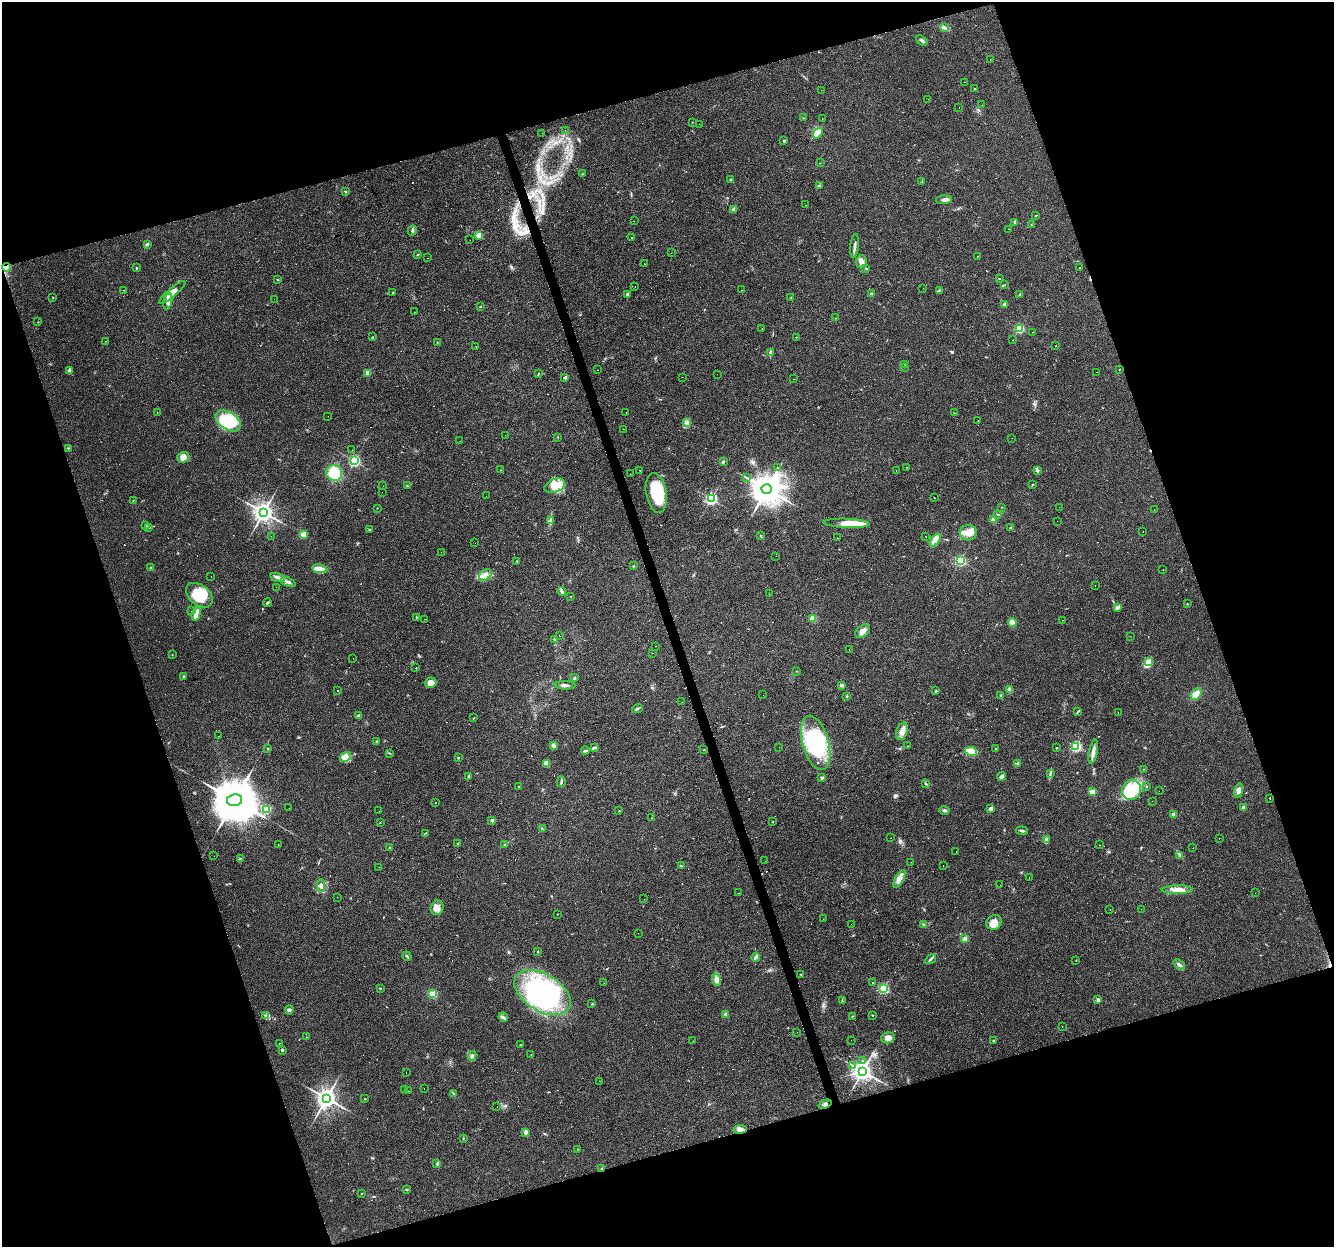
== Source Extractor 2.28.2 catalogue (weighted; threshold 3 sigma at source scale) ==
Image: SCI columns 1-5326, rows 57-5035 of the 5326 x 5145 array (HDU 1 of 3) = the unmasked area's bounding box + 8 px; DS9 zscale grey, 4 x 4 block average (1 PNG px = mean of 4 x 4 image px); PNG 1336 x 1249 px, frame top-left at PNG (2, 2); each listed source drawn as its Kron ellipse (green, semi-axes under 4 px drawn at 4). Shown black and unused: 37% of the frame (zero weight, under 3 of 4 exposures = <1% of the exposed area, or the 3 px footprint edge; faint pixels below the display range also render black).
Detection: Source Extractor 2.28.2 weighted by HDU 2 'WHT'. Background 0.0435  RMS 0.0038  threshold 0.0171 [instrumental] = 3 sigma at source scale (4.5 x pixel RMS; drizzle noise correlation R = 1.50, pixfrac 1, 0.0396/0.0396 arcsec/px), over >= 5 px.
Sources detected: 475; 2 too faint to see at this stretch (4 x 4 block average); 2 inside a brighter object's white glare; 97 cosmic-ray / hot-pixel residue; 1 long thin detection or spike segment (spike, bleed or trail) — neither listed nor drawn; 3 coinciding with a brighter row at this scale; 14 inside a brighter listed object's ellipse — not listed separately; the other 356 listed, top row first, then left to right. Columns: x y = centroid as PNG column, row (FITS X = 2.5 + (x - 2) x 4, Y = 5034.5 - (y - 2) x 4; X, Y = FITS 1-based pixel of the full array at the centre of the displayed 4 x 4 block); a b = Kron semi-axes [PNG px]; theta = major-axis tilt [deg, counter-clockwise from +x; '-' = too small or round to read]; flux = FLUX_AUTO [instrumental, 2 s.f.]
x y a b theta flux
945 28 2 2 - 1
922 40 6 2 -35 4.7
990 59 2 2 - 0.43
964 82 2 2 - 0.5
974 89 2 2 - 1.7
821 90 2 2 - 0.49
928 99 2 2 - 0.39
982 105 2 2 - 0.96
959 107 2 2 - 2.4
803 118 2 2 - 1
822 119 2 2 - 2.3
692 122 2 2 - 0.62
699 124 2 2 - 0.62
565 130 2 2 - 0.43
542 133 2 2 - 0.44
818 133 6 3 51 7.6
784 141 2 2 - 6.5
820 163 2 2 - 0.61
582 174 2 2 - 1.3
731 180 4 2 - 2.8
922 182 2 2 - 8.2
819 185 3 2 - 2.4
345 192 3 2 - 1.8
944 200 8 4 4 7.2
805 205 2 2 - 1.5
734 209 2 2 - 35
1035 216 2 2 - 1.1
634 221 2 2 - 0.62
1015 222 3 3 - 2.6
1031 224 2 2 - 0.76
1008 229 2 2 - 6.3
412 230 5 2 - 3.3
479 235 2 2 - 56
631 237 2 2 - 1.3
470 240 2 2 - 0.39
147 244 3 2 - 2.5
855 246 12 2 84 8.5
671 253 2 2 - 1.2
417 255 3 2 - 1.5
977 256 2 2 - 4.2
427 258 2 2 - 0.73
861 261 6 5 - 10
644 264 2 2 - 9.1
6 267 4 2 - 4.1
136 268 2 2 - 4.2
866 268 4 2 - 1.7
1079 268 2 2 - 1.4
999 279 2 2 - 1.4
277 280 3 2 - 1.4
1005 285 2 2 - 0.77
635 286 2 2 - 0.37
923 288 2 2 - 0.43
123 290 2 2 - 0.65
741 290 2 2 - 6.1
940 290 4 2 - 2.4
172 292 17 4 40 16
393 292 2 2 - 1.1
627 294 3 2 - 3.4
871 294 3 3 - 3.6
1020 294 3 2 - 2.2
791 297 2 2 - 0.56
53 298 2 2 - 0.95
274 299 2 2 - 6.4
168 301 8 3 77 17
1005 304 4 2 - 4.3
480 307 2 2 - 1.5
414 312 2 2 - 15
835 318 2 2 - 0.65
38 322 2 2 - 0.82
762 328 2 2 - 0.8
1019 328 2 2 - 200
1033 332 2 2 - 0.73
372 337 3 2 - 1.4
796 337 2 2 - 1.3
1013 340 2 2 - 0.73
105 341 2 2 - 0.72
437 343 2 2 - 0.97
476 346 2 2 - 0.59
1056 346 2 2 - 0.56
770 352 3 2 - 2.1
905 364 2 2 - 0.63
904 367 2 2 - 0.68
69 370 4 2 - 3.3
598 370 2 2 - 0.76
1119 370 2 2 - 0.58
1097 372 2 2 - 0.97
368 373 2 2 - 35
538 373 2 2 - 1.1
717 374 2 2 - 0.3
682 377 2 2 - 7.2
565 378 2 2 - 11
794 379 2 2 - 8.7
157 412 2 2 - 2.1
626 413 2 2 - 0.46
954 413 2 2 - 0.83
328 416 2 2 - 0.29
228 421 14 8 -33 120
978 421 2 2 - 5.8
686 422 3 2 - 2.7
623 429 2 2 - 1.8
505 435 2 2 - 0.35
558 437 2 2 - 0.65
1012 438 2 2 - 0.5
460 441 2 2 - 0.48
68 448 2 2 - 1.3
352 450 2 2 - 0.9
183 457 6 5 - 16
354 461 2 2 - 360
723 462 2 2 - 3
777 467 2 2 - 23
907 468 2 2 - 9.6
500 470 2 2 - 0.9
640 470 2 2 - 1.9
1037 470 4 3 - 5
896 471 2 2 - 3.8
334 473 8 7 - 75
630 474 2 2 - 0.44
746 477 2 2 - 1.2
1033 485 3 2 - 1.3
383 486 2 2 - 16
407 486 3 2 - 1.6
555 486 10 6 20 29
767 489 5 4 - 5000
382 492 2 2 - 0.66
656 493 20 10 -80 120
486 496 2 2 - 0.4
934 498 2 2 - 0.87
711 499 2 2 - 470
133 500 2 2 - 0.72
1002 507 2 2 - 0.61
1059 507 2 2 - 1.4
377 508 2 2 - 0.78
1154 510 2 2 - 0.35
263 512 3 3 - 1700
997 514 2 2 - 0.71
993 520 4 3 - 5.5
550 521 3 2 - 2.6
1057 521 2 2 - 0.47
847 523 23 4 -2 40
146 526 2 2 - 1.1
149 527 2 2 - 0.76
1011 528 3 2 - 2.1
369 529 2 2 - 1.5
1143 531 2 2 - 0.55
968 533 8 7 - 21
304 535 2 2 - 79
761 535 3 2 - 1.8
271 536 2 2 - 1.5
925 536 2 2 - 1.1
837 538 2 2 - 0.91
935 540 7 4 53 23
475 543 2 2 - 0.88
441 552 2 2 - 3.9
776 556 2 2 - 1
960 560 2 2 - 320
517 561 2 2 - 0.83
633 566 2 2 - 5.3
151 568 2 2 - 2.9
320 569 8 3 -10 31
1163 569 2 2 - 1.3
485 575 7 5 37 12
211 577 2 2 - 0.47
278 577 7 2 -17 6.7
288 582 8 3 -21 7.8
1095 585 2 2 - 3.3
276 587 2 2 - 0.95
562 591 4 3 - 4.3
769 594 2 2 - 0.49
199 595 15 10 -39 69
571 596 2 2 - 0.84
267 603 4 2 - 2.6
1187 604 2 2 - 1.1
1117 607 4 3 - 4.3
191 611 2 2 - 0.45
196 614 7 2 73 31
416 617 2 2 - 1.1
813 618 2 2 - 75
425 619 2 2 - 0.34
1063 620 2 2 - 0.47
1012 622 4 3 - 14
863 631 8 5 38 13
559 635 2 2 - 16
1130 636 2 2 - 0.4
555 640 3 2 - 1.8
656 646 2 2 - 1.7
849 650 2 2 - 0.88
653 653 2 2 - 0.74
172 655 2 2 - 0.8
353 658 2 2 - 0.28
1148 662 3 2 - 86
416 668 2 2 - 0.99
797 671 2 2 - 0.95
184 677 4 2 - 2.2
574 678 2 2 - 2.1
431 683 6 5 - 18
565 685 10 2 -2 7.6
841 685 3 3 - 3.5
338 690 2 2 - 1.3
1010 690 4 3 - 12
936 691 2 2 - 1.2
1196 694 6 4 49 18
763 695 2 2 - 4.1
1001 695 2 2 - 3.5
847 696 2 2 - 3
682 702 2 2 - 0.37
637 709 5 2 - 2.9
1078 711 3 2 - 2
1118 712 2 2 - 0.99
358 716 3 2 - 8.4
474 718 2 2 - 0.85
902 731 9 5 70 15
219 736 2 2 - 0.41
377 741 2 2 - 1.3
816 743 28 13 -74 220
554 745 4 3 - 6.3
908 746 2 2 - 1.4
1076 746 2 2 - 310
595 747 3 2 - 2.2
779 747 2 2 - 0.37
268 748 3 2 - 1.8
1057 748 2 2 - 2.9
995 749 2 2 - 1.1
704 750 2 2 - 0.84
585 751 4 2 - 3.1
971 751 6 2 -11 67
1093 752 12 3 78 12
389 753 2 2 - 0.95
345 757 6 4 30 12
458 758 2 2 - 0.79
546 763 3 3 - 18
1018 763 3 2 - 2.9
1143 769 2 2 - 0.54
1050 774 3 2 - 2.2
469 776 3 2 - 1.8
1002 776 4 3 - 7.5
822 778 2 2 - 17
561 782 5 2 - 3.9
925 784 2 2 - 1.4
519 787 2 2 - 1.2
1147 787 2 2 - 0.72
1132 790 10 9 - 45
1159 791 2 2 - 3
1239 791 7 4 79 9.4
1092 792 4 2 - 22
1270 798 2 2 - 3.5
234 800 7 6 - 14000
1152 801 2 2 - 0.27
435 803 2 2 - 2.1
1243 807 3 2 - 6.4
289 808 2 2 - 5.8
266 809 2 2 - 120
990 809 4 2 - 4.2
944 810 5 2 - 4.7
379 811 2 2 - 20
619 811 2 2 - 1.2
1174 814 3 3 - 5.9
652 818 2 2 - 14
492 820 3 2 - 2.8
380 822 2 2 - 0.93
772 822 2 2 - 1.6
542 829 2 2 - 0.89
1022 831 6 2 -6 3.9
425 833 3 2 - 1.5
890 838 2 2 - 0.46
1219 838 2 2 - 0.34
1047 840 3 3 - 3.4
278 844 2 2 - 0.68
458 844 3 2 - 1.8
505 844 2 2 - 1.1
1099 845 2 2 - 0.48
390 848 3 2 - 2.6
1193 848 2 2 - 0.53
956 852 2 2 - 1.6
1180 855 3 2 - 2.7
214 856 2 2 - 5.4
240 859 4 2 - 2.4
765 861 2 2 - 1.3
911 862 2 2 - 2.1
681 866 2 2 - 1.1
943 866 2 2 - 0.61
379 867 2 2 - 1.6
1029 877 2 2 - 0.83
899 879 10 4 60 13
1000 885 2 2 - 0.28
321 886 6 4 -90 7
1177 890 15 4 1 27
739 893 2 2 - 0.37
1255 893 2 2 - 0.44
337 897 2 2 - 0.35
644 899 2 2 - 0.49
437 908 7 6 - 14
1110 909 2 2 - 0.55
1141 909 2 2 - 2.3
557 914 2 2 - 1.4
823 919 2 2 - 0.54
994 922 8 7 - 20
851 924 2 2 - 1.4
924 924 3 2 - 3.5
638 933 2 2 - 0.6
965 939 2 2 - 46
538 952 2 2 - 1.3
407 956 5 2 - 2.8
756 957 4 3 - 4.2
931 959 6 2 35 3.6
1076 960 2 2 - 0.71
1179 965 6 2 -37 5.1
801 974 3 2 - 1.7
717 980 6 3 -71 7.2
872 982 2 2 - 1.7
604 983 2 2 - 0.5
380 988 2 2 - 2.5
883 988 2 2 - 290
542 993 31 18 -31 330
433 994 2 2 - 130
1098 1000 3 2 - 3.3
842 1001 2 2 - 1.1
592 1004 2 2 - 1.3
289 1010 4 3 - 3.6
726 1014 4 3 - 5
873 1015 2 2 - 0.98
266 1016 2 2 - 1.3
852 1016 2 2 - 0.83
503 1017 5 3 - 5
1062 1026 2 2 - 9
797 1032 2 2 - 0.41
307 1037 2 2 - 0.29
888 1038 6 5 - 12
851 1040 2 2 - 0.43
993 1040 2 2 - 1.5
693 1041 2 2 - 0.81
279 1043 2 2 - 2.1
520 1045 2 2 - 0.64
282 1050 3 2 - 3.3
531 1055 2 2 - 0.79
472 1056 4 2 - 2.8
862 1061 2 2 - 17
853 1066 2 2 - 1.2
863 1071 3 3 - 1700
406 1072 2 2 - 0.58
599 1081 2 2 - 1.9
405 1089 2 2 - 0.69
424 1089 2 2 - 9
408 1091 2 2 - 0.78
453 1093 3 2 - 1.2
326 1098 3 3 - 1700
365 1099 2 2 - 0.98
825 1104 7 3 24 5.2
497 1107 2 2 - 3.3
740 1129 7 4 8 14
526 1132 3 3 - 7.4
463 1139 2 2 - 0.66
577 1149 2 2 - 0.65
437 1164 3 2 - 2.3
601 1168 2 2 - 3.6
407 1190 3 2 - 2.1
362 1194 2 2 - 0.7
Overlapping masked pixels (flux is a lower limit): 2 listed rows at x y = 740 1129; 601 1168
Diffuse or blended objects may show on this block-average render without a row.